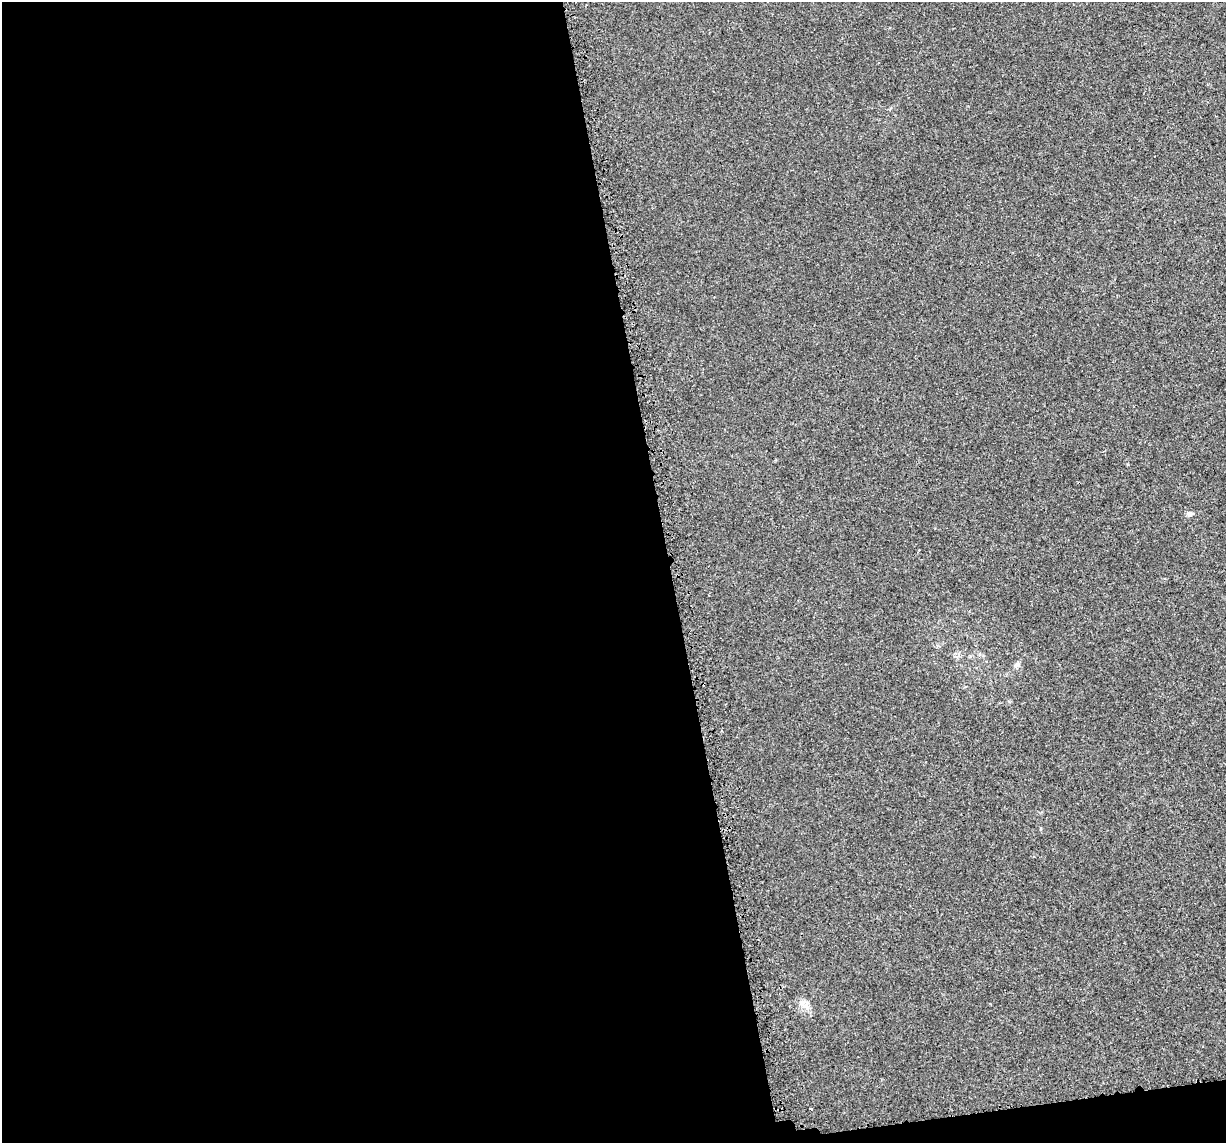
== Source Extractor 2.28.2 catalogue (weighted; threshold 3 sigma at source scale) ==
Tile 13 of 4 x 4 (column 1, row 4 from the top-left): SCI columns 22-1245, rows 58-1198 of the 4968 x 4720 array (HDU 1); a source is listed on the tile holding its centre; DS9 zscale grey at full resolution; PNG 1228 x 1145 px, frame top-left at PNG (2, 2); no overlay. Shown black and unused: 56% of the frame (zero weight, under 3 of 5 exposures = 3% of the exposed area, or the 3 px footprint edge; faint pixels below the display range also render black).
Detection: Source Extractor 2.28.2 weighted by HDU 2 'WHT'; one run over the whole footprint, this tile lists its part. Background 1.32e-04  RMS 0.0015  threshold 0.00678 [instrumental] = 3 sigma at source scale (4.5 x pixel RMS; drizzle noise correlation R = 1.50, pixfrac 1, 0.0396/0.0396 arcsec/px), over >= 5 px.
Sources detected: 3; all 3 listed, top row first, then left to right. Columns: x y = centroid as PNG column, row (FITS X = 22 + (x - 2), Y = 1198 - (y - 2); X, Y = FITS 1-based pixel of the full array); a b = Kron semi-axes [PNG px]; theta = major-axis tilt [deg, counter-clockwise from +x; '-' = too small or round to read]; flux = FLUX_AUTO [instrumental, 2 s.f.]
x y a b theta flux
1190 514 6 6 - 0.4
802 1003 8 6 -46 0.59
811 1109 3 2 - 0.14